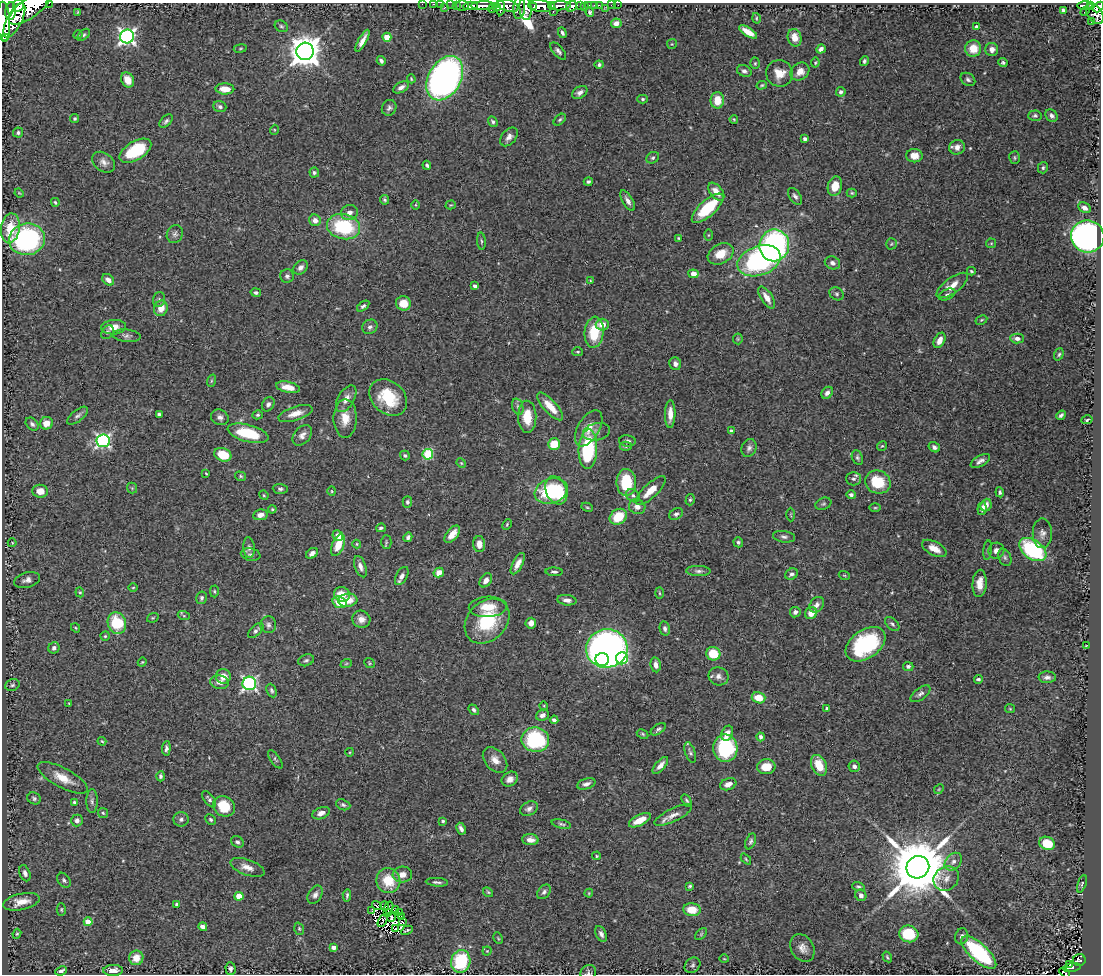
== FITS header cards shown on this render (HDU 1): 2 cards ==
NAXIS1  =                 1099
NAXIS2  =                  972

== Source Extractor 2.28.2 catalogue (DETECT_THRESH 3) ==
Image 1099 x 972 px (HDU 1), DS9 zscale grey, 1 PNG px = 1 image px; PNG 1103 x 976 px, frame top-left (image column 1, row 972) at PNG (2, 3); each listed source drawn as its Kron ellipse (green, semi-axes under 4 px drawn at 4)
Background 1.44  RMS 0.035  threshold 0.105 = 3 sigma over >= 5 px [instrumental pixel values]
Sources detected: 433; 6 with non-positive FLUX_AUTO (blend fragments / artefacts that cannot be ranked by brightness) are neither listed nor drawn; the other 427 listed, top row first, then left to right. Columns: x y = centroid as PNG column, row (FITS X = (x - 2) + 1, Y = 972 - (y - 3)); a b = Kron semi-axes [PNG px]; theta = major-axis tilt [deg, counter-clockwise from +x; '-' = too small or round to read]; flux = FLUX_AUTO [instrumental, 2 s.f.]
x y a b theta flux
49 3 2 2 - 61
422 4 2 2 - 20
434 4 3 2 - 39
440 4 2 2 - 21
18 5 6 5 - 2100
451 5 2 2 - 19
456 5 4 3 - 60
580 5 3 3 - 270
589 5 2 2 - 13
594 5 2 2 - 16
599 5 2 2 - 16
611 5 2 2 - 16
618 5 2 2 - 8.3
1085 5 7 3 1 350
462 6 6 5 - 160
471 6 7 4 -1 1800
483 6 12 4 1 2800
508 6 11 5 -15 1700
534 6 3 2 - 560
540 6 12 6 -7 4200
552 6 4 3 - 600
560 6 11 4 2 2100
571 6 6 5 - 730
1090 6 4 3 - 220
30 7 25 10 37 7700
496 7 4 3 - 470
584 7 3 2 - 22
1099 7 6 4 45 630
444 8 3 2 - 66
492 8 5 3 - 440
501 8 7 4 84 900
519 8 11 6 86 660
525 8 12 6 -85 1600
605 9 4 2 - 2.2
1063 10 4 3 - 4.5
11 11 9 5 83 380
1085 11 6 2 45 23
78 12 3 2 - 1.7
553 12 3 2 - 130
590 12 4 4 - 5.4
1095 14 11 7 -53 1200
756 18 5 3 - 2.6
14 20 19 7 63 2000
4 22 20 6 -88 6700
1091 22 2 2 - 33
616 23 5 5 - 16
281 26 7 5 -30 4.3
977 27 4 3 - 12
748 32 10 4 -31 31
562 33 5 3 - 5.6
78 35 4 4 - 2.6
84 35 7 4 43 4.6
127 36 7 7 - 820
5 37 2 2 - 2200
387 37 4 4 - 63
795 38 9 7 -76 27
362 41 12 4 61 16
672 44 5 5 - 2.4
240 48 6 3 9 2.8
973 48 8 8 - 42
821 49 5 4 - 9.1
992 49 6 6 - 14
305 51 8 8 - 4400
558 51 10 5 -49 7.6
381 61 5 3 - 5.5
864 61 5 4 - 4.7
755 63 5 4 - 3.2
815 63 5 4 - 2.6
1003 63 4 4 - 4.2
599 65 4 4 - 5.3
744 71 7 5 -24 7.5
800 72 10 8 38 22
779 73 13 13 - 33
445 78 24 16 60 1000
411 79 4 3 - 2.6
968 79 8 6 -36 6.5
128 80 8 6 -60 24
762 85 5 4 - 3
401 87 8 5 29 11
225 89 9 5 -1 30
580 92 8 5 33 10
841 92 5 5 - 7
643 99 5 4 - 3.7
717 100 8 6 -89 40
220 107 6 5 - 5.8
389 108 8 7 - 7.2
1035 116 7 5 4 5.1
1052 116 7 5 -44 8.5
75 119 4 4 - 3.2
734 119 4 3 - 2.8
560 120 7 4 45 4.4
166 121 8 4 46 5.4
493 122 6 4 -55 4.9
274 130 5 3 - 2.2
18 133 5 5 - 4.9
509 137 11 7 50 12
805 139 4 4 - 7.7
957 147 8 7 - 14
135 151 18 9 31 120
914 156 8 6 1 24
1015 157 6 5 - 3.9
653 158 7 5 35 5
104 162 12 9 -36 15
427 165 4 3 - 4.9
1043 168 6 5 - 5
314 173 5 5 - 4.3
588 181 4 3 - 4.7
835 186 10 7 74 42
716 192 10 6 -51 24
19 193 5 3 - 2.2
852 193 5 4 - 3.1
795 196 9 5 -54 7.8
385 200 5 4 - 3.8
628 201 11 5 -60 12
55 202 4 3 - 3.3
415 205 5 3 - 2.2
451 205 5 4 - 2.4
708 208 20 8 42 100
1084 208 7 5 -28 12
349 213 8 7 - 13
315 220 6 5 - 14
344 227 17 12 -12 170
10 228 15 9 81 60
175 234 9 8 - 8.3
708 235 6 4 89 2.9
1088 236 16 16 - 990
678 238 4 3 - 2.7
27 239 18 16 7 370
481 241 8 3 -85 3.9
991 243 5 4 - 2.9
891 244 5 5 - 3.3
774 245 16 15 - 500
721 254 14 9 29 40
759 261 22 14 19 430
832 263 8 6 -22 9.6
301 267 8 6 43 10
971 271 4 3 - 3
693 274 5 4 - 24
287 276 7 7 - 6.7
108 280 7 5 -40 12
590 281 3 3 - 1.8
952 285 18 7 36 27
475 286 4 4 - 7.8
256 293 5 4 - 6.2
837 294 7 6 - 5.5
947 294 9 5 26 5.6
767 298 12 5 -57 22
159 299 7 6 - 5.8
403 303 7 7 - 31
363 306 7 4 37 5.4
161 308 8 7 - 25
981 320 6 3 27 2.8
602 325 6 6 - 23
114 327 12 7 4 24
370 327 8 7 - 7.4
107 332 7 5 53 6.3
594 332 15 9 83 84
127 336 14 6 -6 8.7
1017 338 7 5 -2 11
738 339 5 5 - 3.2
939 340 8 5 64 19
578 352 5 4 - 3.2
1059 354 6 4 70 4.2
675 364 6 6 - 10
211 381 6 4 71 3.5
288 387 12 5 -12 26
827 393 6 5 - 9.1
388 398 21 16 -42 100
346 399 15 8 60 23
268 404 7 5 60 7.5
550 406 18 6 -48 41
518 407 8 5 -73 7.1
159 414 4 3 - 6.4
295 414 18 7 17 27
670 414 14 5 88 26
258 415 5 4 - 4
1061 415 5 3 - 5.9
78 416 12 5 38 7.9
220 417 9 7 -25 9.8
527 417 16 9 -88 53
345 418 19 11 -90 37
1087 420 5 3 - 3
46 423 6 6 - 27
32 424 7 5 -45 7.5
589 428 20 10 60 35
731 431 4 3 - 6.7
596 432 14 8 13 12
248 433 21 8 -14 110
302 435 11 8 49 14
103 441 6 6 - 510
627 441 8 5 -4 8
554 444 6 5 - 55
626 446 6 4 0 3.7
882 446 5 4 - 3.2
934 447 6 5 - 8
749 448 9 7 64 8.8
588 449 20 9 87 200
428 454 5 5 - 150
223 455 9 6 -21 59
405 455 5 4 - 3.5
857 458 7 5 -65 4.9
980 461 11 5 30 9.9
461 463 5 4 - 2.5
206 473 3 2 - 2.1
240 476 6 4 -16 3.8
853 479 7 7 - 6.9
626 482 13 10 -87 97
878 482 13 11 -24 84
132 488 5 5 - 3.6
280 489 7 5 -3 5.5
556 490 15 10 -68 130
40 491 8 6 -6 26
332 491 4 4 - 2.5
551 491 17 12 17 170
651 491 19 7 43 38
1000 492 5 4 - 4.4
264 495 5 4 - 2.5
851 495 4 4 - 7.3
633 496 7 6 - 6.5
690 500 6 4 73 3.6
407 502 5 4 - 4.9
823 504 8 5 20 4.8
986 505 6 5 - 13
587 507 6 4 -28 3.2
637 507 8 7 - 13
875 508 5 3 - 2.7
982 508 6 4 84 10
272 509 4 3 - 2.5
676 514 7 5 34 6.7
260 515 7 5 9 13
791 515 7 3 -89 2.4
618 517 9 7 36 64
507 524 5 3 - 2.9
381 528 5 3 - 4.7
1042 533 15 9 90 15
452 534 10 5 50 21
338 536 6 5 - 23
408 537 5 4 - 6.4
784 537 11 5 -9 7.9
386 542 7 5 90 3.8
738 542 5 4 - 5.1
12 543 4 4 - 2.1
357 544 4 4 - 2.4
479 544 8 6 -86 22
338 545 11 6 66 40
249 548 10 5 -86 8.7
934 548 13 6 -28 25
988 550 10 4 84 4.4
1033 550 15 9 -36 250
996 551 8 7 - 11
312 553 6 4 39 10
251 555 10 6 -10 7.6
1005 557 9 6 -66 6.2
518 564 12 5 63 17
360 567 11 5 -69 12
698 571 12 5 -2 7.5
554 572 8 3 -3 4.9
439 573 5 4 - 25
792 574 7 5 30 8.5
844 575 5 3 - 2.5
402 576 10 5 61 11
27 580 13 7 14 13
486 580 7 5 54 15
980 583 13 7 86 25
133 588 4 3 - 1.9
214 591 6 4 -87 3.5
80 592 5 4 - 2.9
659 593 5 3 - 2.8
342 594 8 7 - 34
201 598 6 5 - 5.7
348 600 9 6 6 38
567 600 9 5 -6 12
340 602 7 5 -18 60
817 605 8 6 51 11
488 607 19 10 3 43
795 612 5 5 - 7.7
811 613 6 6 - 19
184 616 6 4 -19 3.1
153 618 6 4 21 3
361 619 9 8 - 15
487 621 25 19 45 140
117 623 11 9 -71 110
531 623 5 5 - 16
892 624 8 5 -45 5.4
268 625 8 8 - 7.9
76 628 5 4 - 2.7
665 629 7 5 -78 6.4
256 631 9 5 45 7.1
105 636 5 4 - 3.6
865 644 22 14 35 250
1086 645 3 2 - 1.8
54 648 6 5 - 8.1
607 648 21 19 6 1300
713 654 7 6 - 63
622 658 6 6 - 190
602 659 7 6 - 140
306 660 8 5 18 5.3
142 662 4 4 - 2.5
369 663 5 4 - 2.9
346 664 6 3 20 2.8
656 665 7 5 -80 12
908 666 5 4 - 5.8
223 676 7 7 - 22
718 676 10 9 - 13
1047 677 8 6 -2 9.7
978 679 4 3 - 4.6
219 682 9 6 -9 14
249 683 7 7 - 530
12 685 7 5 20 4.9
272 690 7 4 -65 4.8
920 694 11 6 37 8.1
758 698 7 5 -17 39
69 703 3 2 - 1.9
544 706 4 3 - 2
827 709 3 3 - 5.9
1010 709 5 4 - 2.4
474 710 6 4 -50 6.1
542 715 7 5 21 8.7
554 720 4 3 - 6.4
658 729 8 4 35 5.5
727 733 8 5 68 16
643 734 6 4 -28 3.2
761 737 4 3 - 6.4
535 740 14 12 -9 210
102 741 4 3 - 2.3
166 748 7 4 84 6.2
725 748 14 12 -86 200
350 752 4 3 - 2
690 753 11 5 -71 6
275 759 10 4 -54 5.4
495 760 15 10 -48 22
660 765 10 5 48 14
819 765 11 7 -67 47
854 766 5 5 - 9.4
766 767 9 7 7 34
160 776 5 4 - 4.5
63 778 28 10 -28 44
510 779 8 7 - 14
586 784 9 5 17 9.7
728 784 8 5 19 15
939 789 5 4 - 2.7
34 798 7 5 -30 5.3
209 799 9 5 -52 6.4
687 800 7 4 -58 4
92 801 12 5 -90 7.8
74 802 3 3 - 3.9
343 805 7 5 -21 5.6
224 806 11 10 - 64
529 809 9 6 28 9.8
103 813 5 5 - 3.4
321 813 9 5 23 15
673 815 20 6 26 19
181 819 7 7 - 7.7
77 820 6 6 - 9.5
211 820 6 4 -45 4.6
640 820 12 5 27 35
443 821 4 3 - 3.6
561 824 10 4 -13 5.4
461 829 6 3 -63 9.1
530 840 8 5 -4 16
751 841 8 4 66 5.5
237 842 7 5 -35 5.9
1047 843 8 6 -23 63
597 856 4 3 - 2.7
746 859 6 3 -47 3.2
953 862 10 7 46 13
247 867 18 7 -19 21
918 867 11 11 - 23000
25 873 8 5 -69 9
402 875 10 8 5 18
946 878 13 11 37 21
64 880 8 5 -55 5.9
388 881 12 12 - 63
437 882 11 3 -4 6.3
1082 884 9 4 72 3.9
690 886 3 3 - 3.4
858 887 6 4 -17 4.7
488 892 5 4 - 3.2
544 892 8 5 49 6.5
589 893 4 4 - 2.3
315 895 10 6 61 10
347 895 6 3 85 5.1
861 895 6 5 - 9.9
239 896 4 4 - 50
21 902 19 8 13 29
177 904 4 4 - 4.9
377 906 5 3 - 3
385 906 5 2 - 3
389 907 6 2 73 1.9
61 910 6 4 90 3.4
371 910 3 2 - 0.045
396 910 3 2 - 0.94
692 910 8 6 -6 44
387 912 4 3 - 1.3
399 913 3 2 - 0.35
391 917 5 3 - 1.2
402 917 3 2 - 2.2
383 920 7 2 62 4.8
88 922 4 4 - 51
402 922 4 2 - 2.1
203 927 4 4 - 13
395 928 2 2 - 0.5
299 929 6 4 -70 3.5
407 930 6 2 27 2.2
17 934 5 4 - 3
601 934 8 5 -63 8.6
701 934 7 4 46 4.1
909 934 9 8 - 110
962 936 8 6 74 8.2
498 938 6 4 -64 2.7
334 947 4 4 - 12
802 948 15 11 -59 20
487 951 4 4 - 2.5
979 952 22 9 -42 260
887 957 6 3 -59 3.3
136 958 7 7 - 33
724 959 4 3 - 1.9
1079 960 6 6 - 140
461 961 11 9 77 150
692 965 9 7 44 7
1070 965 3 2 - 19
1072 968 9 4 9 140
230 969 6 5 - 7.6
113 970 10 5 1 15
61 971 6 3 25 5.8
588 973 8 7 - 6.2
1065 973 6 3 -33 47
At the frame edge (FLAGS 8, measured only in part): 10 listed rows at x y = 49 3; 422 4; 434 4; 440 4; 18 5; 30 7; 1099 7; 4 22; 588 973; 1065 973
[6 non-positive-flux detections neither listed nor drawn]